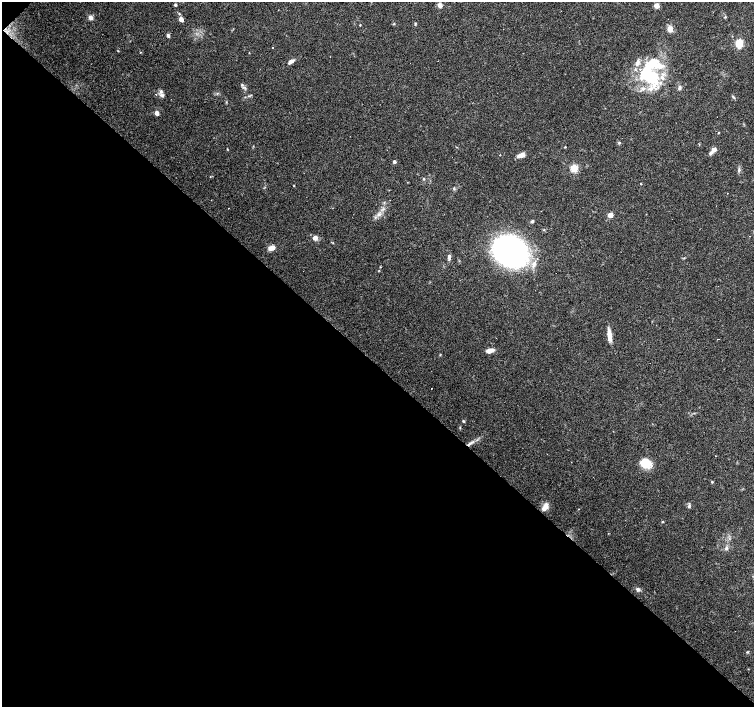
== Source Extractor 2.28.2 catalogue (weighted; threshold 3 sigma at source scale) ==
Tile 9 of 4 x 4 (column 1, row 3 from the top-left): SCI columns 1-1504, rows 1568-2976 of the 6019 x 6019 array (HDU 1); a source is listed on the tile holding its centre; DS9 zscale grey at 2 x 2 block average (1 PNG px = mean of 2 x 2 image px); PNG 756 x 709 px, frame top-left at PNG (2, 2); no overlay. Shown black and unused: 48% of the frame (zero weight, under 3 of 4 exposures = <1% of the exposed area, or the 3 px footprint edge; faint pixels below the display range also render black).
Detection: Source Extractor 2.28.2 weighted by HDU 2 'WHT'; one run over the whole footprint, this tile lists its part. Background 0.0444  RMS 0.0047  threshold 0.021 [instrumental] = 3 sigma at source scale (4.5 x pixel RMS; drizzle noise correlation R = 1.50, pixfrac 1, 0.0396/0.0396 arcsec/px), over >= 5 px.
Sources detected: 77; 1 inside a brighter object's white glare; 7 cosmic-ray / hot-pixel residue — not listed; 8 inside a brighter listed object's ellipse — not listed separately; the other 61 listed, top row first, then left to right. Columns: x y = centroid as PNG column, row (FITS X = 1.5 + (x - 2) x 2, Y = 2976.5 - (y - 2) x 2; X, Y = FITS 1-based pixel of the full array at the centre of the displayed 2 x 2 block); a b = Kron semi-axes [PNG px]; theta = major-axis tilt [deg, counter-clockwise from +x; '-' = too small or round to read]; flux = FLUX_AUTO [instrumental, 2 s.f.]
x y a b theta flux
175 5 3 3 - 1.5
440 5 5 4 - 4.6
656 6 3 3 - 16
725 17 3 3 - 0.94
91 18 6 5 - 3.6
181 19 3 3 - 13
394 24 3 3 - 0.86
415 24 4 2 - 0.95
360 25 2 2 - 0.74
670 29 3 3 - 24
167 35 4 3 - 1.9
739 43 4 3 - 51
140 52 3 2 - 0.45
249 53 3 2 - 0.46
330 57 2 2 - 0.34
290 62 9 4 36 3.6
637 63 11 5 66 5.1
651 77 22 16 -7 56
242 85 4 3 - 1.3
679 88 6 3 60 1.9
161 92 6 4 79 2.6
217 93 3 2 - 0.85
249 96 3 2 - 0.95
733 97 5 2 - 1.3
157 113 3 3 - 9.9
719 133 3 2 - 0.58
619 143 4 3 - 1.2
565 147 3 2 - 0.74
227 149 3 2 - 0.55
714 149 5 4 - 5.6
711 153 5 4 - 2.3
521 155 8 4 14 7
394 162 2 2 - 4.3
574 168 3 3 - 53
739 170 5 3 - 1.7
424 179 3 2 - 0.84
641 184 3 2 - 0.53
294 186 2 2 - 0.65
379 214 7 4 24 3.4
610 215 3 3 - 18
532 221 4 3 - 1.5
315 238 4 4 - 6.6
271 248 7 5 25 6.1
511 251 25 20 -34 350
449 257 7 3 -90 3.1
534 264 5 4 - 3.1
380 267 3 2 - 0.42
609 335 15 5 -84 9.2
490 351 10 5 13 5.6
463 421 4 3 - 1.3
460 428 3 2 - 0.68
470 443 13 3 31 5.5
547 454 2 2 - 0.29
644 463 11 8 -7 26
712 482 3 3 - 0.96
689 506 5 4 - 1.9
545 507 10 5 63 7.3
663 522 3 2 - 0.81
726 548 4 3 - 1.9
638 589 5 4 - 2.8
747 652 3 2 - 0.85
Overlapping masked pixels (flux is a lower limit): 1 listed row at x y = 470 443
Diffuse or blended objects may show on this block-average render without a row.